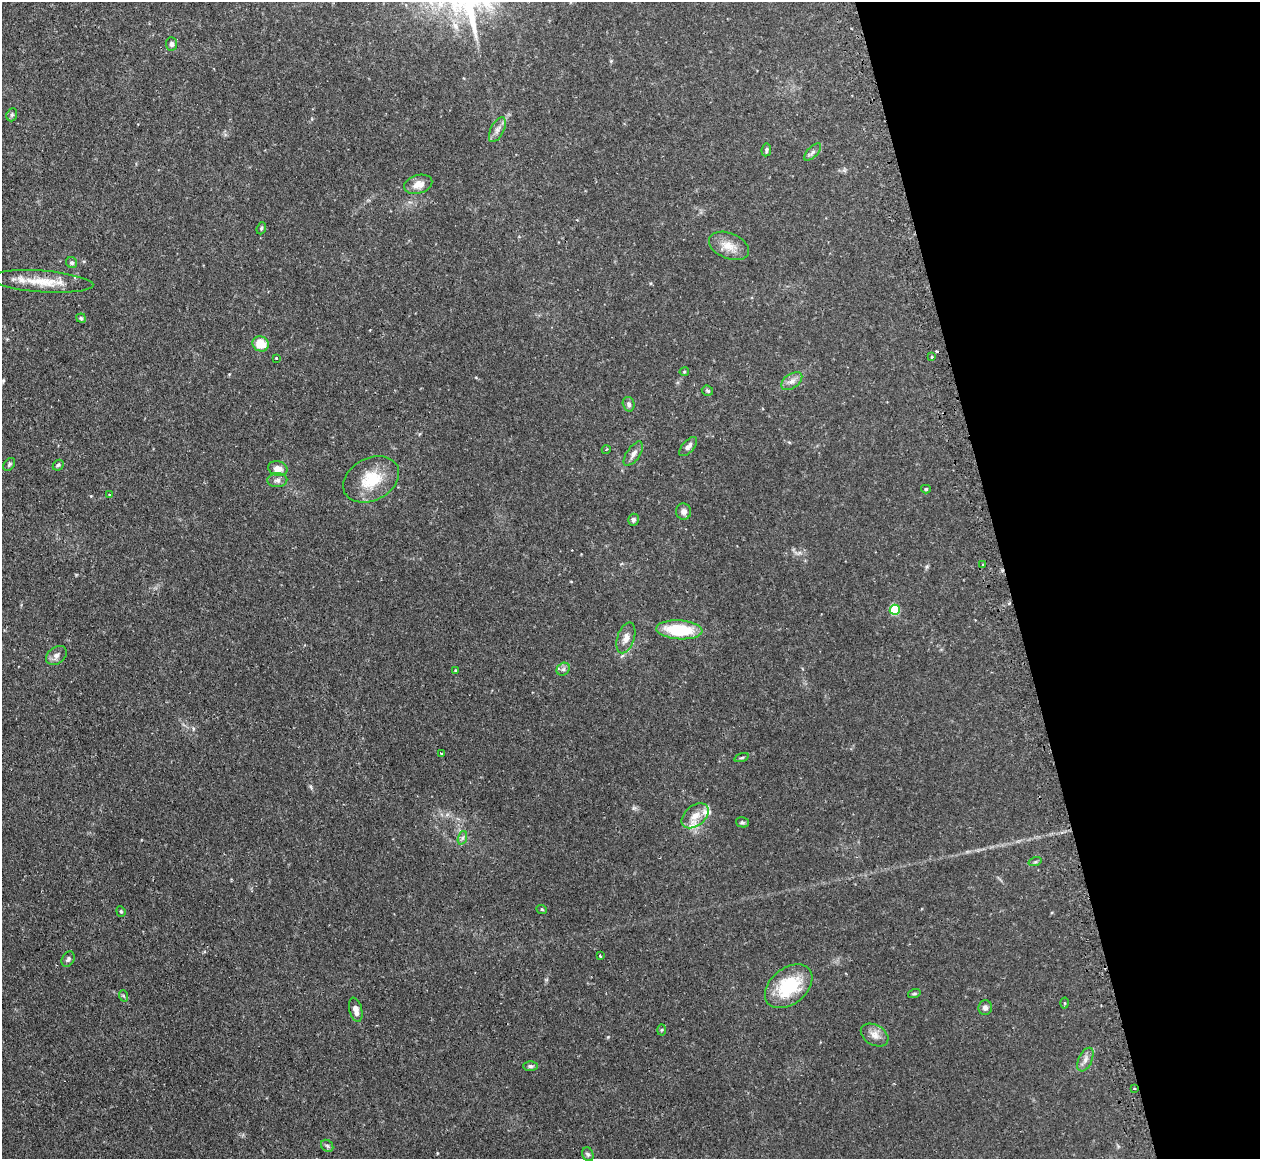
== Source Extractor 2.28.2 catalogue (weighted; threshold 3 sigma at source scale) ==
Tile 12 of 4 x 4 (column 4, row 3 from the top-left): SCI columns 3808-5065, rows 1320-2476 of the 5098 x 5072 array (HDU 1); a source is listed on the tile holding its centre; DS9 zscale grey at full resolution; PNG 1262 x 1161 px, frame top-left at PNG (2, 2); each listed source drawn as its Kron ellipse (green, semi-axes under 4 px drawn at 4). Shown black and unused: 20% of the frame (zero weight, under 2 of 3 exposures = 4% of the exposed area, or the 3 px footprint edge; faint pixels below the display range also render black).
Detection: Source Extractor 2.28.2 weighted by HDU 2 'WHT'; one run over the whole footprint, this tile lists its part. Background 0.105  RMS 0.0067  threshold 0.0304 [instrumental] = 3 sigma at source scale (4.5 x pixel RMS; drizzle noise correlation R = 1.50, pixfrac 1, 0.05/0.05 arcsec/px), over >= 5 px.
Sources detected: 63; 1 cosmic-ray / hot-pixel residue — neither listed nor drawn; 2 inside a brighter listed object's ellipse — not listed separately; the other 60 listed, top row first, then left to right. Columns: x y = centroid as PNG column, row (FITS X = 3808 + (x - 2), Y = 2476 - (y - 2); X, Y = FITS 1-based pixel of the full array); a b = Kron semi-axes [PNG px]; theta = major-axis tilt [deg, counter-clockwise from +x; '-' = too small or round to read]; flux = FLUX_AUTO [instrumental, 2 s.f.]
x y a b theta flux
172 44 7 5 -86 2.2
12 115 7 5 69 1.2
497 130 13 6 63 3.4
766 150 6 5 - 1.3
813 152 11 5 46 2
418 184 14 9 16 5.8
261 228 6 4 69 0.92
729 246 21 12 -23 8.5
72 263 6 5 - 1.3
41 281 52 10 -4 17
81 318 5 4 - 0.87
261 344 8 7 - 12
932 357 2 2 - 0.68
276 358 3 3 - 0.52
684 372 5 4 - 0.72
792 381 12 7 35 3.4
707 391 6 5 - 0.94
629 404 7 6 - 1.7
688 446 12 5 49 2.4
606 450 4 3 - 0.57
633 454 14 6 55 3.2
9 464 7 5 51 1
58 465 6 4 43 1
278 468 10 7 -12 5.7
371 479 29 21 28 22
277 480 10 7 2 2.4
926 489 5 4 - 0.83
110 495 3 3 - 0.97
683 512 8 7 - 2.7
633 520 6 5 - 1.6
983 565 3 2 - 0.87
895 610 5 5 - 32
679 630 23 9 -4 31
626 638 16 8 72 4.9
56 655 11 8 38 3.1
563 669 7 6 - 1.7
455 670 4 3 - 0.7
441 753 3 3 - 2.5
742 758 7 3 19 0.79
695 816 15 10 39 6.7
742 822 6 5 - 1.1
462 838 7 4 71 1.3
1035 862 7 4 18 1
542 910 5 3 - 0.61
121 911 5 4 - 0.79
600 956 3 3 - 0.96
68 959 8 6 61 1.6
789 986 27 18 39 33
914 994 6 4 19 0.88
124 996 6 3 -70 0.89
1064 1003 5 3 - 0.65
985 1008 7 7 - 2.4
356 1010 12 6 -76 4.8
662 1030 5 3 - 0.67
875 1035 15 10 -30 5.3
1085 1060 13 6 65 3.2
530 1066 7 5 0 1.5
1134 1089 3 2 - 0.73
327 1146 7 5 -44 1.2
588 1154 7 5 -66 1.3